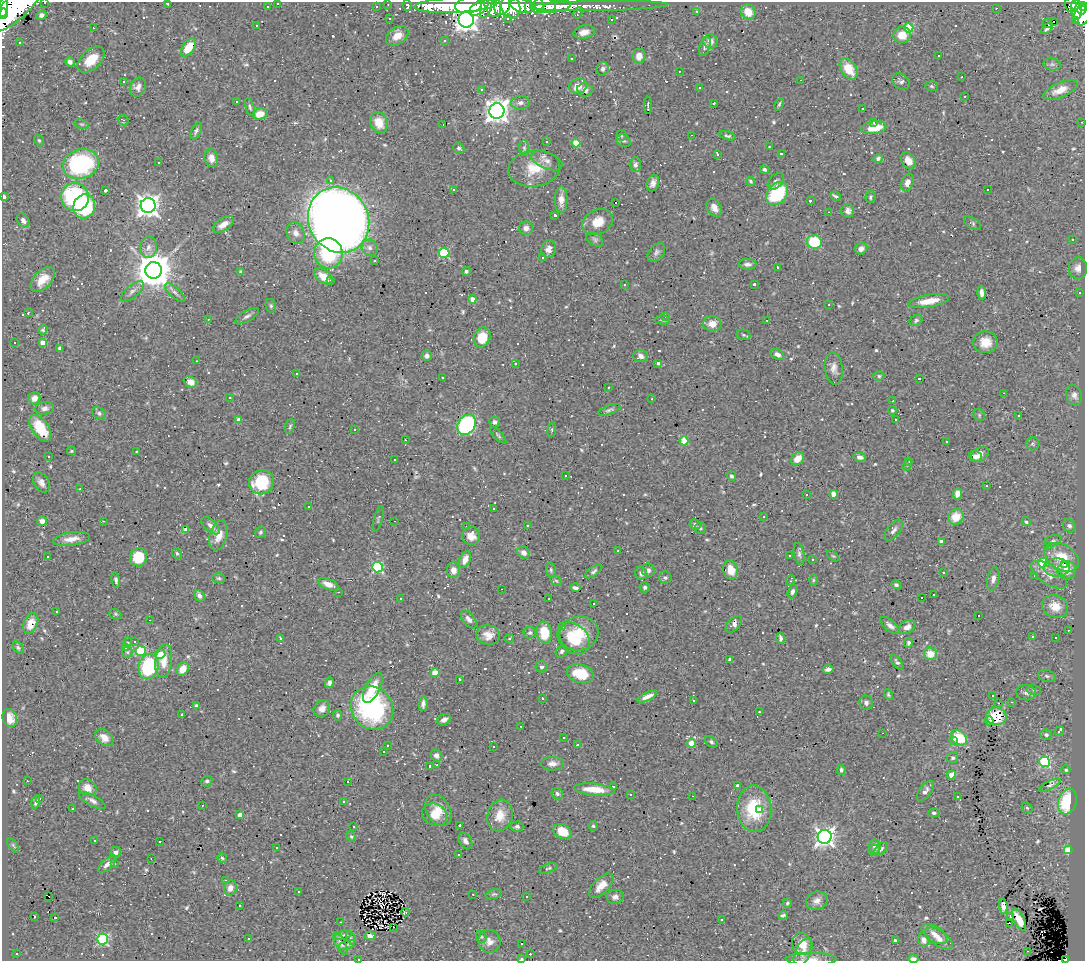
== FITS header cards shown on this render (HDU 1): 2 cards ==
NAXIS1  =                 1083
NAXIS2  =                  959

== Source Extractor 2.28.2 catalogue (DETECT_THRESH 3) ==
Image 1083 x 959 px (HDU 1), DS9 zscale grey, 1 PNG px = 1 image px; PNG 1087 x 963 px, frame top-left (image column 1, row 959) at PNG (2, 2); each listed source drawn as its Kron ellipse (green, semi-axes under 4 px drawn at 4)
Background 0.796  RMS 0.033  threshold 0.1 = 3 sigma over >= 5 px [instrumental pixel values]
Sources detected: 739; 2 with non-positive FLUX_AUTO (blend fragments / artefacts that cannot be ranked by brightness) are neither listed nor drawn; of the other 737, the 500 brightest by FLUX_AUTO listed and drawn (237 fainter detections omitted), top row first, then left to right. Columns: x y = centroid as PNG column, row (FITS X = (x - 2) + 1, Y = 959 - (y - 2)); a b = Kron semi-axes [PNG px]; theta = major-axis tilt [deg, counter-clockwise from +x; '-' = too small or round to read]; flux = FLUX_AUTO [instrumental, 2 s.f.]
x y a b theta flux
45 2 2 2 - 4.1
168 3 3 3 - 3.1
278 3 3 2 - 4.3
388 4 3 2 - 4.6
407 5 6 4 -84 15
456 5 41 7 2 1300
468 5 13 8 7 770
493 5 12 7 -71 380
502 5 10 7 70 410
522 5 13 7 -15 950
537 5 8 7 - 250
545 5 11 8 -8 420
1071 5 7 6 - 77
1075 5 5 3 - 58
17 6 35 12 43 3600
376 6 3 3 - 8
529 6 6 4 -87 240
557 6 14 6 9 270
598 6 69 5 1 220
3 7 9 4 82 1400
267 7 3 2 - 5.2
486 7 11 5 72 300
511 7 12 9 -77 610
1083 7 4 3 - 100
479 8 11 6 37 350
996 8 3 2 - 15
1077 9 9 5 -84 170
1082 10 4 4 - 150
697 11 3 3 - 8.1
748 12 8 7 - 31
578 13 6 3 61 4.2
3 14 5 3 - 570
41 15 5 4 - 8.4
1082 15 10 7 80 210
508 18 3 3 - 14
389 19 3 3 - 3.3
466 19 8 7 - 1900
611 20 3 2 - 4.1
1076 20 4 3 - 30
1054 21 3 3 - 1500
1048 23 5 2 - 10
256 25 3 2 - 13
93 28 3 2 - 3.9
909 28 5 4 - 98
1047 28 6 3 37 3.7
584 32 11 6 10 16
902 35 9 8 - 33
397 36 12 8 33 24
444 41 3 3 - 17
710 41 7 7 - 13
20 43 3 3 - 7.5
705 46 10 5 71 7.1
188 47 10 6 55 50
639 56 7 6 - 18
939 56 3 3 - 7
571 58 3 3 - 9.6
91 60 16 9 42 44
70 62 5 4 - 8
1052 64 8 6 -11 5.9
603 69 7 6 - 7.7
849 69 12 7 -57 47
679 71 3 2 - 3.1
962 77 3 3 - 29
801 80 3 2 - 4
123 81 3 3 - 15
901 81 9 7 -32 7.8
578 86 9 7 21 25
931 86 6 5 - 3.8
138 87 10 7 65 13
699 88 3 3 - 7.7
482 89 3 3 - 5.4
585 90 7 6 - 10
1060 90 18 7 23 27
965 96 3 3 - 8.6
236 101 3 3 - 10
520 103 9 6 7 10
714 103 3 2 - 3.7
779 104 7 3 65 3.4
648 105 9 3 90 6.3
250 107 9 3 -72 4.3
863 109 3 3 - 3.8
497 111 7 7 - 2000
260 114 7 5 14 32
123 120 6 5 - 3.6
1082 122 3 2 - 3.2
379 123 11 8 -65 37
874 123 3 3 - 17
82 124 7 4 -18 3.4
443 125 3 2 - 4.2
874 128 12 6 8 56
196 131 9 4 65 5.6
621 135 5 5 - 3.9
691 135 3 2 - 7
727 136 8 4 -15 4.3
39 140 6 4 -62 3.6
546 141 3 3 - 17
624 141 7 5 -30 4
576 143 4 4 - 58
769 147 3 2 - 6.8
459 148 6 5 - 5.4
524 148 8 5 -88 4.7
718 154 3 3 - 8.7
781 154 3 3 - 6.5
211 158 9 7 -83 15
878 158 5 4 - 6.1
547 161 16 8 -22 16
908 161 8 6 -58 20
159 163 3 2 - 3.6
81 164 18 14 16 270
635 165 7 5 90 7
534 168 26 18 7 60
764 169 5 4 - 4.3
330 180 3 3 - 30
751 181 4 3 - 4
776 181 10 6 45 6.9
653 183 8 6 69 12
907 183 9 6 69 16
454 189 3 3 - 5.1
105 190 3 3 - 25
988 190 3 3 - 32
777 193 13 9 51 160
835 196 5 3 - 3.2
3 197 3 3 - 17
75 197 14 14 - 240
870 197 6 5 - 6.1
561 200 13 6 90 17
810 201 3 3 - 4.5
615 202 3 3 - 1100
84 206 12 10 72 160
148 206 7 7 - 1700
714 208 10 7 -57 17
848 211 7 6 - 9.6
829 212 3 2 - 100
555 215 3 3 - 4.3
23 220 7 5 -53 9.4
339 220 33 30 -61 3200
598 222 16 12 28 41
972 223 10 5 -33 4.4
223 224 12 6 32 21
526 228 7 7 - 9.7
296 233 11 8 -67 15
595 239 9 6 -35 5.5
1073 239 3 3 - 20
814 242 7 6 - 100
148 247 10 8 84 14
370 248 8 8 - 9.9
549 249 9 7 74 13
861 249 6 5 - 10
656 252 10 7 49 7.7
328 253 15 14 - 160
444 253 5 5 - 160
543 258 3 3 - 620
375 261 3 3 - 8.8
748 264 9 5 -2 8.4
777 267 3 2 - 3.1
1078 268 11 9 84 14
154 270 8 8 - 6300
466 271 4 4 - 5.6
241 272 4 4 - 4
323 276 10 6 -36 27
43 280 15 8 46 32
330 281 3 3 - 87
754 284 3 3 - 5.5
624 285 3 2 - 4.6
132 291 14 6 40 10
175 292 12 5 -42 8.2
982 293 7 4 -85 11
1080 293 3 3 - 19
472 299 4 4 - 16
929 301 21 6 10 34
829 305 3 3 - 5.3
271 306 7 5 -76 3.9
28 313 3 2 - 3.1
247 316 13 5 31 8.1
665 316 3 2 - 6.1
208 319 3 2 - 7.1
663 320 7 4 -1 4
767 320 3 3 - 22
916 320 7 5 33 4.4
712 324 9 7 1 24
43 330 5 4 - 3.7
744 335 7 5 -13 4
482 337 10 8 70 52
14 342 3 3 - 47
985 342 12 11 - 33
43 343 4 4 - 20
60 348 4 4 - 7.4
777 354 7 5 -28 11
427 356 5 5 - 10
640 356 7 6 - 11
197 361 3 3 - 4.2
515 363 3 3 - 14
658 363 4 3 - 9.1
834 368 16 9 -83 17
296 374 3 3 - 35
879 376 5 4 - 4.3
442 377 3 3 - 4.1
919 379 3 3 - 7.3
190 382 7 5 -24 17
608 387 3 3 - 5.4
1003 393 3 2 - 36
1074 395 10 7 -71 11
229 397 3 3 - 17
34 398 6 5 - 17
652 399 3 3 - 3.2
893 401 3 2 - 11
45 408 9 6 8 9.1
609 410 12 4 20 6
892 410 4 4 - 4.5
99 413 7 5 -31 5.3
979 415 6 5 - 3.7
1019 416 3 3 - 3.9
239 420 4 4 - 25
896 420 3 3 - 9.1
494 422 5 5 - 6.1
467 425 11 8 56 410
290 426 8 4 71 3.9
40 428 15 8 -56 66
354 429 3 3 - 18
552 430 7 4 82 3.3
498 435 11 3 -46 4.1
405 440 3 2 - 7
684 441 4 4 - 77
946 441 3 3 - 5.1
1033 444 6 6 - 4.5
71 451 4 3 - 3.2
137 452 3 3 - 21
980 454 9 6 30 25
975 456 6 5 - 8.1
49 457 3 3 - 9.3
860 457 6 4 -13 9
798 459 7 5 45 26
394 460 3 3 - 48
909 461 3 2 - 3.2
907 465 6 4 63 3.2
565 475 3 3 - 18
732 476 5 4 - 5.4
261 482 13 12 - 110
41 483 11 7 -59 12
987 486 3 3 - 540
80 489 3 2 - 3.7
806 494 3 3 - 49
834 494 4 4 - 30
957 494 5 4 - 15
309 506 3 3 - 6.6
494 508 3 3 - 5.6
764 516 3 3 - 7.8
956 517 8 7 - 37
378 519 13 3 74 3.2
42 521 5 5 - 15
103 521 3 3 - 3.5
394 521 3 2 - 4
1026 522 4 4 - 4.6
527 525 3 3 - 6.9
695 525 6 5 - 5
211 526 11 6 -42 11
1069 526 7 6 - 6.7
466 527 3 2 - 4.6
700 528 6 5 - 3.9
186 530 4 3 - 3.4
894 530 12 6 51 9
261 532 6 5 - 4
219 535 15 8 75 31
471 536 9 8 - 20
71 539 19 6 8 23
1053 541 8 5 19 5
941 542 4 4 - 12
1048 546 3 3 - 3.5
618 551 3 2 - 3.4
177 553 6 4 -65 4.1
524 553 7 5 -40 10
799 554 11 5 -79 6.9
789 556 3 3 - 7.4
833 556 7 4 -42 3.1
48 557 3 3 - 5
138 557 9 8 - 76
1062 557 18 12 -31 65
465 559 9 5 67 17
813 559 3 3 - 4.1
1043 563 5 4 - 110
1064 565 3 3 - 12
378 567 5 5 - 220
1057 568 13 9 -1 21
453 570 8 6 -89 16
551 570 8 5 -80 4.5
648 570 7 6 - 8
731 570 9 7 -76 29
1067 570 9 9 - 34
594 571 10 4 36 5.7
943 572 3 3 - 15
641 573 6 6 - 6.7
1049 575 20 9 -34 27
1035 576 3 2 - 8.3
665 577 6 6 - 4.9
219 578 6 5 - 4.1
993 579 12 6 78 11
116 580 8 4 -78 5.1
813 580 6 4 90 3.1
556 581 6 4 -31 3.5
790 581 5 3 - 3.2
328 584 11 5 -21 18
896 585 5 4 - 4.8
645 587 5 5 - 4.5
575 588 5 3 - 3.1
502 589 3 2 - 160
792 591 7 4 72 7.6
338 592 3 2 - 4
933 595 3 2 - 10
199 596 6 5 - 8.8
549 598 3 3 - 5.5
922 598 3 3 - 13
400 599 3 3 - 5.8
593 603 3 3 - 78
1055 606 13 11 -22 38
56 612 3 3 - 70
115 614 6 5 - 3.3
978 615 3 3 - 340
469 619 11 5 -51 12
150 620 2 2 - 3.2
31 623 11 6 66 35
734 624 10 6 47 12
890 625 12 5 -40 11
562 627 3 3 - 6.2
907 627 9 6 29 14
1068 630 3 2 - 4.5
530 632 6 6 - 5.2
544 633 11 7 -81 68
579 633 20 17 14 63
488 635 12 9 -10 24
1032 637 3 3 - 6.5
280 638 3 3 - 4.2
573 638 18 14 -43 86
780 638 5 3 - 6.7
1056 638 3 3 - 8.1
509 639 4 4 - 3.1
134 641 3 3 - 8
128 642 5 4 - 3.4
908 643 5 4 - 5.6
18 648 6 4 -49 4
126 648 3 3 - 3.5
141 651 5 5 - 140
562 651 7 5 49 5.3
127 652 5 5 - 3.4
160 654 5 5 - 41
930 654 6 6 - 29
730 660 4 3 - 5.7
164 661 17 8 82 36
897 662 8 4 -53 5.3
149 667 12 10 78 200
542 667 6 5 - 9.2
183 669 7 5 58 30
828 669 5 3 - 7.2
435 673 4 4 - 67
580 674 14 9 -15 70
1047 676 9 5 -12 5.6
459 679 3 3 - 3.3
329 683 5 4 - 6.9
373 688 16 7 63 44
1034 690 7 5 -17 4.9
1026 693 10 7 -7 8.4
888 694 6 3 -68 3.3
992 696 3 3 - 16
647 697 10 4 26 15
542 698 3 3 - 4
693 700 3 2 - 3.2
1011 702 3 2 - 7.7
866 703 7 7 - 6.7
999 703 3 3 - 4.7
423 704 7 4 86 5.7
197 706 4 3 - 10
322 708 9 7 51 14
372 708 23 20 -51 320
759 712 3 2 - 3.7
182 714 3 3 - 25
338 715 5 4 - 3.9
996 716 10 9 - 59
10 718 9 7 -72 22
444 720 7 5 28 8.9
989 721 4 3 - 4.1
521 726 3 2 - 3.9
1059 731 5 3 - 34
883 733 3 2 - 51
1046 735 6 5 - 5.8
564 737 3 3 - 5.7
104 738 10 7 -39 20
959 738 9 6 -44 96
954 740 4 3 - 24
711 742 7 5 -37 4.7
692 743 4 4 - 53
387 745 3 3 - 5.3
577 745 3 3 - 21
493 747 3 3 - 13
383 752 3 2 - 3.2
436 756 6 5 - 10
953 758 5 5 - 4.3
1045 762 5 5 - 220
552 764 11 7 0 12
437 765 3 2 - 3.6
430 766 3 3 - 7.2
841 770 5 4 - 5.6
1066 770 4 4 - 3.5
951 775 4 4 - 28
27 781 3 2 - 3.8
207 781 6 5 - 5.1
348 781 3 3 - 84
1050 785 11 4 27 6
738 786 4 3 - 9.6
613 787 3 3 - 28
87 788 9 8 - 27
594 789 20 6 -5 48
925 791 12 6 54 9
557 794 6 5 - 6.1
630 794 3 2 - 8.1
692 796 3 2 - 120
957 797 3 3 - 170
40 798 3 3 - 5.7
92 801 14 5 -28 11
343 801 3 3 - 3.6
36 802 6 4 75 5.9
1067 802 13 9 74 130
202 805 3 2 - 3.3
1027 808 6 4 -44 3.3
72 809 3 3 - 9
754 809 23 17 -86 120
759 809 3 3 - 24
438 810 17 11 -59 33
934 813 6 4 0 3.9
240 815 4 4 - 23
435 815 13 10 -29 30
500 816 16 12 73 36
460 825 3 3 - 7.6
517 826 6 5 - 6.7
593 826 5 4 - 3.4
354 827 3 2 - 3.3
562 831 9 7 -30 44
351 837 6 4 -61 3.3
825 837 7 7 - 1200
94 840 3 3 - 21
465 841 9 6 -58 10
159 842 3 2 - 5
13 845 8 4 -55 3.5
276 847 3 3 - 12
875 847 7 5 -84 7.6
881 849 8 4 43 5.1
874 850 6 5 - 5.7
1068 850 4 4 - 110
116 853 6 5 - 9.6
458 855 3 3 - 11
151 858 3 2 - 5.1
222 858 5 4 - 3.6
107 864 11 5 41 12
114 864 3 3 - 380
548 868 10 4 18 4.2
225 880 3 2 - 11
601 886 15 7 45 28
230 888 8 6 69 17
298 891 3 3 - 5.2
473 894 3 2 - 11
494 894 8 4 14 4.1
49 896 2 2 - 11
526 896 3 3 - 16
615 897 8 7 - 9.5
817 901 11 9 18 14
787 903 5 4 - 3.7
240 906 3 3 - 180
1003 906 8 4 -82 10
405 912 4 3 - 5.3
783 915 4 3 - 3.8
34 916 3 2 - 3.1
1010 916 3 3 - 17
55 917 3 3 - 240
721 919 3 3 - 14
1019 920 12 5 -62 23
340 922 3 2 - 7
1009 923 3 2 - 4.4
393 927 3 2 - 7.3
934 934 14 7 -33 16
343 935 9 2 13 5.5
370 936 6 4 6 12
481 937 6 5 - 4
351 938 7 2 -70 4.1
939 938 16 7 -34 18
102 939 5 5 - 220
249 939 3 3 - 4.9
895 940 3 3 - 3.8
924 940 6 5 - 12
489 941 12 11 - 17
341 944 12 5 -61 6
522 944 3 2 - 3.5
802 944 11 10 - 34
347 945 8 3 21 4.2
1027 951 3 2 - 8.6
803 952 14 8 63 17
17 954 3 3 - 10
530 954 3 2 - 11
359 959 3 2 - 52
522 959 3 3 - 8.8
811 959 25 6 0 17
913 959 5 3 - 9.3
1065 959 4 2 - 16
At the frame edge (FLAGS 8, measured only in part): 12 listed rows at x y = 45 2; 168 3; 278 3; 17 6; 3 7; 1083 7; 3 197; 359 959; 522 959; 811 959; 913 959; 1065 959
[237 fainter detections neither listed nor drawn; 2 non-positive-flux detections neither listed nor drawn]